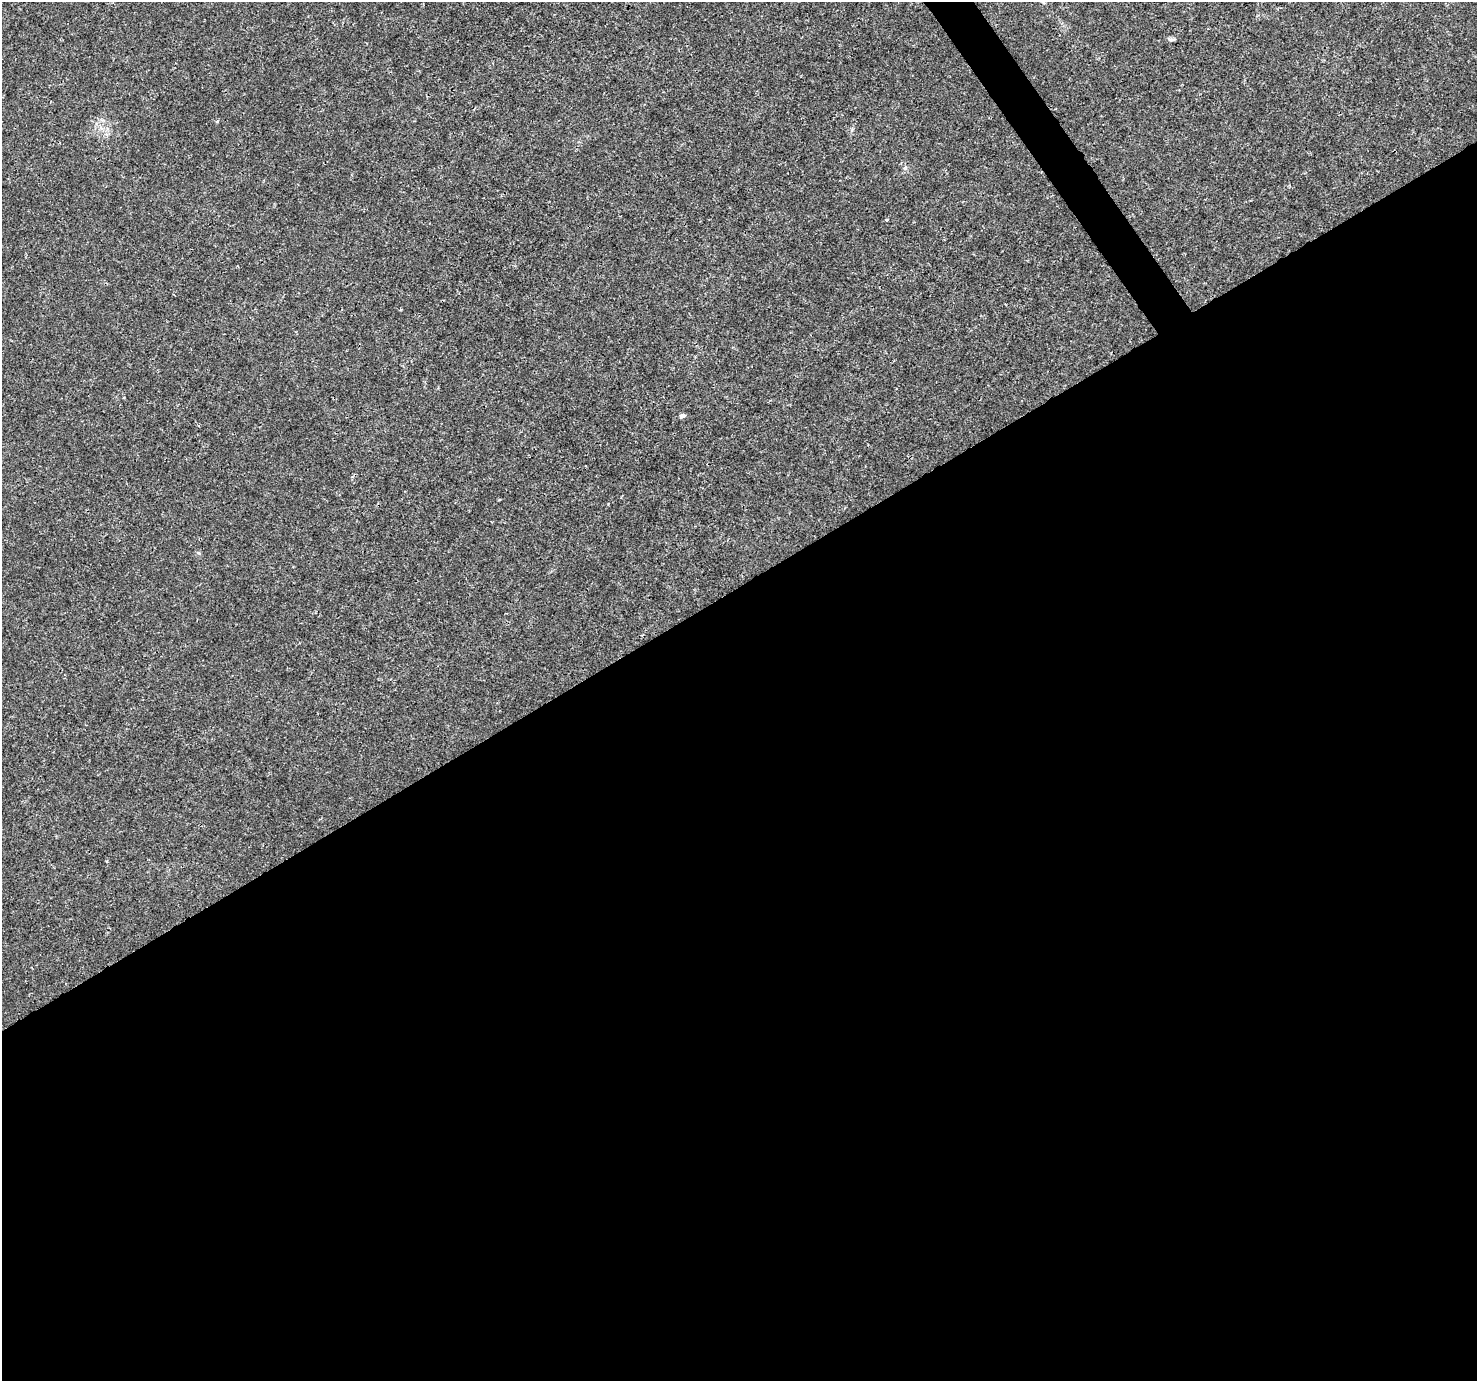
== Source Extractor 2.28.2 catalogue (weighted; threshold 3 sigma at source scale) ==
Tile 15 of 4 x 4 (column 3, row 4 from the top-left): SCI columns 2955-4429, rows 183-1561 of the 5904 x 5819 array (HDU 1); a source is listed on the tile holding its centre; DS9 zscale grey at full resolution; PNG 1479 x 1383 px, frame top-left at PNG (2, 2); no overlay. Shown black and unused: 58% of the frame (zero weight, under 3 of 4 exposures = <1% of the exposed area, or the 3 px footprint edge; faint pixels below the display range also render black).
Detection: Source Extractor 2.28.2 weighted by HDU 2 'WHT'; one run over the whole footprint, this tile lists its part. Background 0.00368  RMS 0.0011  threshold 0.00501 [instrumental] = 3 sigma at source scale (4.5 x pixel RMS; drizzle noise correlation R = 1.50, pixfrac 1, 0.0396/0.0396 arcsec/px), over >= 5 px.
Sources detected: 4; all 4 listed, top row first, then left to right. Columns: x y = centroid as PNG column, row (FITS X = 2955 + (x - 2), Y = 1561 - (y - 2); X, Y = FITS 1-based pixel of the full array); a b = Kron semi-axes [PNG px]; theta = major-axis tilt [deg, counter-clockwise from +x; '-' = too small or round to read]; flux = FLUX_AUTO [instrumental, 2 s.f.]
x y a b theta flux
1172 39 11 4 -3 0.24
905 168 6 5 - 0.21
886 220 4 3 - 0.22
682 416 6 5 - 0.32